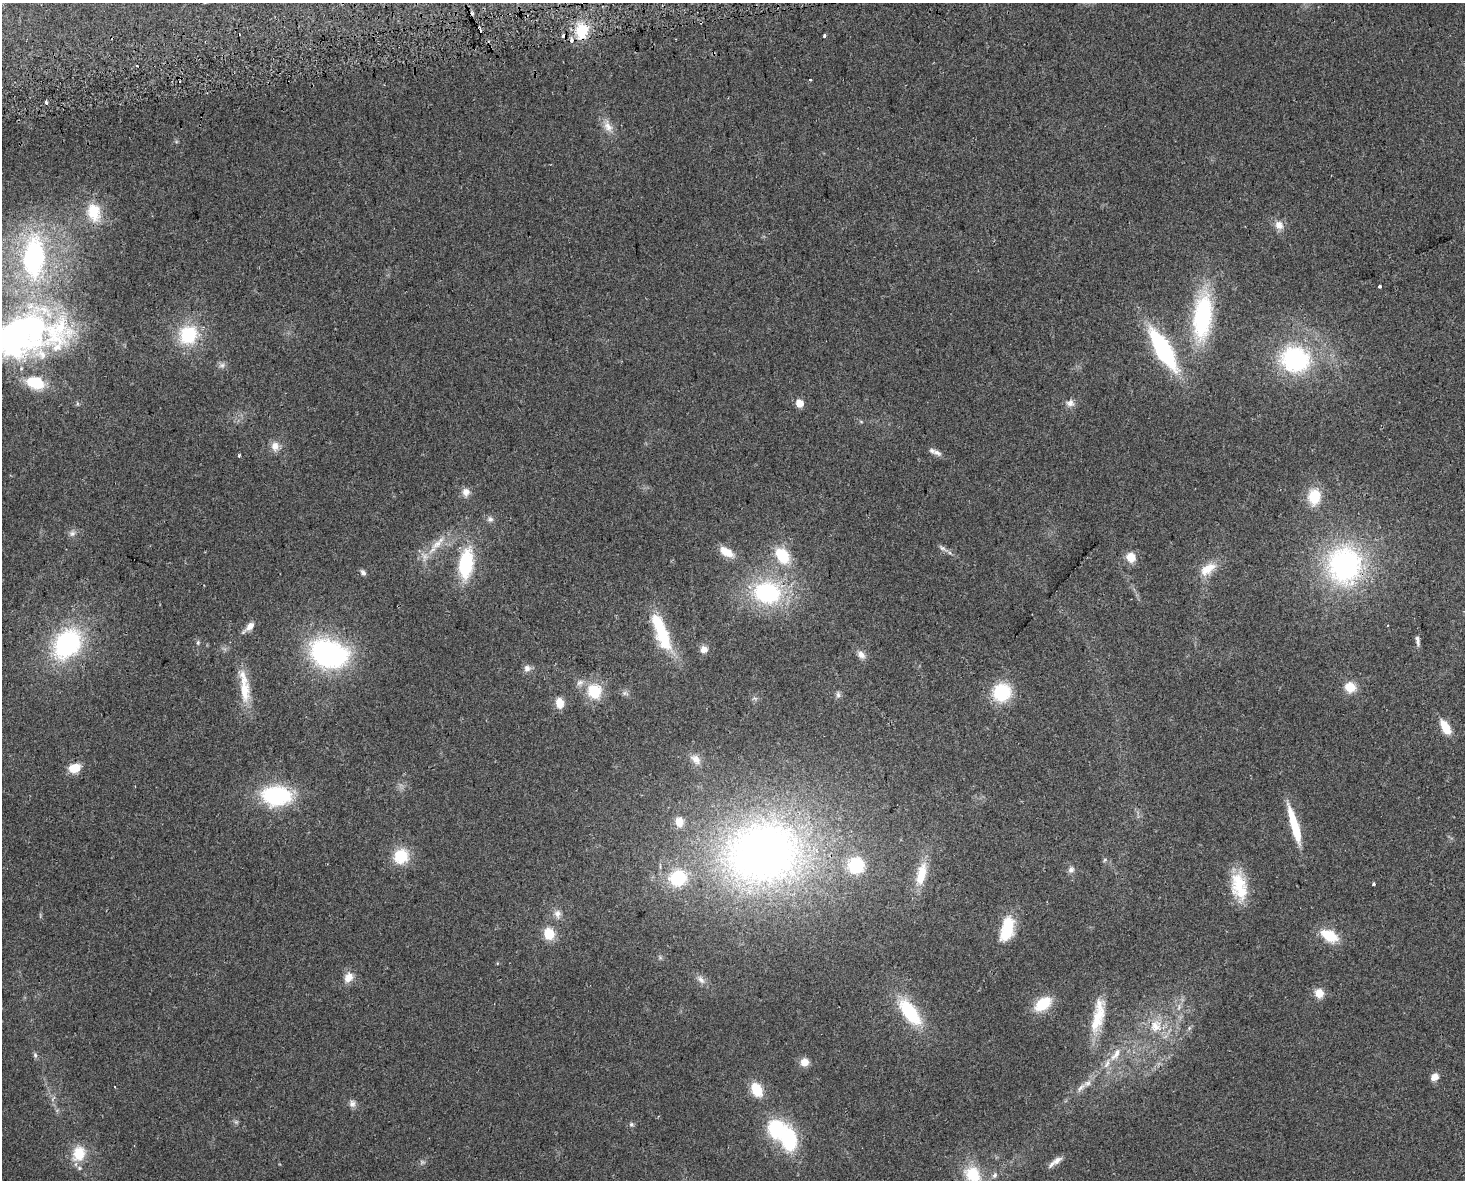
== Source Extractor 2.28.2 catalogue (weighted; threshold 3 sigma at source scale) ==
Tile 8 of 3 x 4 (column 2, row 3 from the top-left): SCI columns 1528-2990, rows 1210-2387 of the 4474 x 4775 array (HDU 1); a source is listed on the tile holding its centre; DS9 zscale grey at full resolution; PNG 1467 x 1182 px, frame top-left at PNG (2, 3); no overlay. Shown black and unused: <1% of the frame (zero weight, under 2 of 3 exposures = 2% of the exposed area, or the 3 px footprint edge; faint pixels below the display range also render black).
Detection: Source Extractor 2.28.2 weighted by HDU 2 'WHT'; one run over the whole footprint, this tile lists its part. Background 0.0743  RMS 0.0092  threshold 0.0413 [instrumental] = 3 sigma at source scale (4.5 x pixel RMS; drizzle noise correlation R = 1.50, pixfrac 1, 0.0396/0.0396 arcsec/px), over >= 5 px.
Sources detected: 106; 1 too faint to see at this stretch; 4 inside a brighter object's white glare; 6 cosmic-ray / hot-pixel residue — not listed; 4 inside a brighter listed object's ellipse — not listed separately; the other 91 listed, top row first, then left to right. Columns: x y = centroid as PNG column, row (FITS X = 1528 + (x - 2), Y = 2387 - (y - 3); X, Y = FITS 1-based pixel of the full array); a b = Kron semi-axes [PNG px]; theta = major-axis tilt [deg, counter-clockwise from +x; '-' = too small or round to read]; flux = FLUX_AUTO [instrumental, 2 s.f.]
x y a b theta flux
480 30 4 2 - 9.5
582 31 19 14 83 23
825 35 4 3 - 17
810 80 3 3 - 3
46 102 4 3 - 5.5
608 126 18 10 -62 9.1
94 212 24 17 -77 25
1279 225 13 11 -48 7.5
34 257 55 28 88 170
1380 286 3 3 - 4.4
1202 317 53 20 83 100
32 326 97 54 -18 270
188 335 21 19 54 46
1163 349 44 14 -59 110
1295 359 29 25 -11 110
222 365 9 6 29 2.8
799 403 5 5 - 20
1070 403 11 9 8 5
275 446 12 10 89 7.1
937 452 13 7 -24 4.5
239 456 4 4 - 1
466 492 10 10 - 6.1
1314 497 18 14 86 24
490 519 9 7 -9 3.1
72 533 8 8 - 3.5
437 544 21 8 42 12
942 548 9 6 -16 2.6
726 552 17 9 -31 14
782 555 18 13 -54 31
1131 557 10 9 - 12
466 564 31 14 83 57
1344 565 42 37 -88 180
1208 569 25 13 33 15
363 572 8 6 -41 2.5
767 593 30 24 -10 99
249 627 18 6 41 6.8
663 637 34 17 -72 44
1417 641 13 5 -81 3.3
198 642 6 5 - 1.4
67 644 31 23 53 120
704 649 9 8 - 5.6
325 653 29 27 -65 150
861 655 11 8 -48 5.2
527 668 10 9 - 4.3
580 682 11 7 29 3.9
244 687 47 11 -83 25
1350 687 11 10 - 15
594 691 16 14 -62 30
1002 692 17 16 - 47
838 695 9 6 -75 2.5
560 703 10 8 -79 11
1446 727 18 8 -60 16
696 759 15 10 -45 7.8
75 768 10 8 21 18
276 796 29 19 -3 84
679 822 10 8 -86 11
1295 826 39 7 -74 39
763 852 86 70 11 550
401 856 15 14 - 28
1104 860 6 4 70 1.2
856 865 15 14 - 46
1071 870 9 7 49 3.3
921 874 28 11 77 24
678 878 19 17 25 40
1374 884 3 3 - 1.5
1239 886 35 18 -77 33
557 914 11 9 -90 5.5
1007 929 28 13 76 33
549 934 6 6 - 68
1329 936 19 11 -29 25
349 977 14 10 54 8.8
701 980 13 7 -47 4.7
1319 993 9 8 - 11
1043 1004 17 11 38 29
910 1012 32 14 -53 56
1098 1016 47 13 77 31
1156 1026 17 16 - 18
1189 1028 5 5 - 1.4
1116 1054 21 8 57 10
35 1055 7 5 -88 1.9
804 1062 9 8 - 8.3
1434 1077 10 7 42 6.4
1081 1088 13 5 45 3.9
757 1090 13 9 -59 23
352 1104 10 8 90 3.8
631 1124 6 6 - 1.8
789 1139 23 15 -85 56
79 1153 19 15 76 23
1057 1160 15 8 33 6.1
973 1174 24 19 -46 35
995 1175 8 6 63 2.8
Isophote crosses this tile's border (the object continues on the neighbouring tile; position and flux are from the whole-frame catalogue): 2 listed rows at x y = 32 326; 973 1174